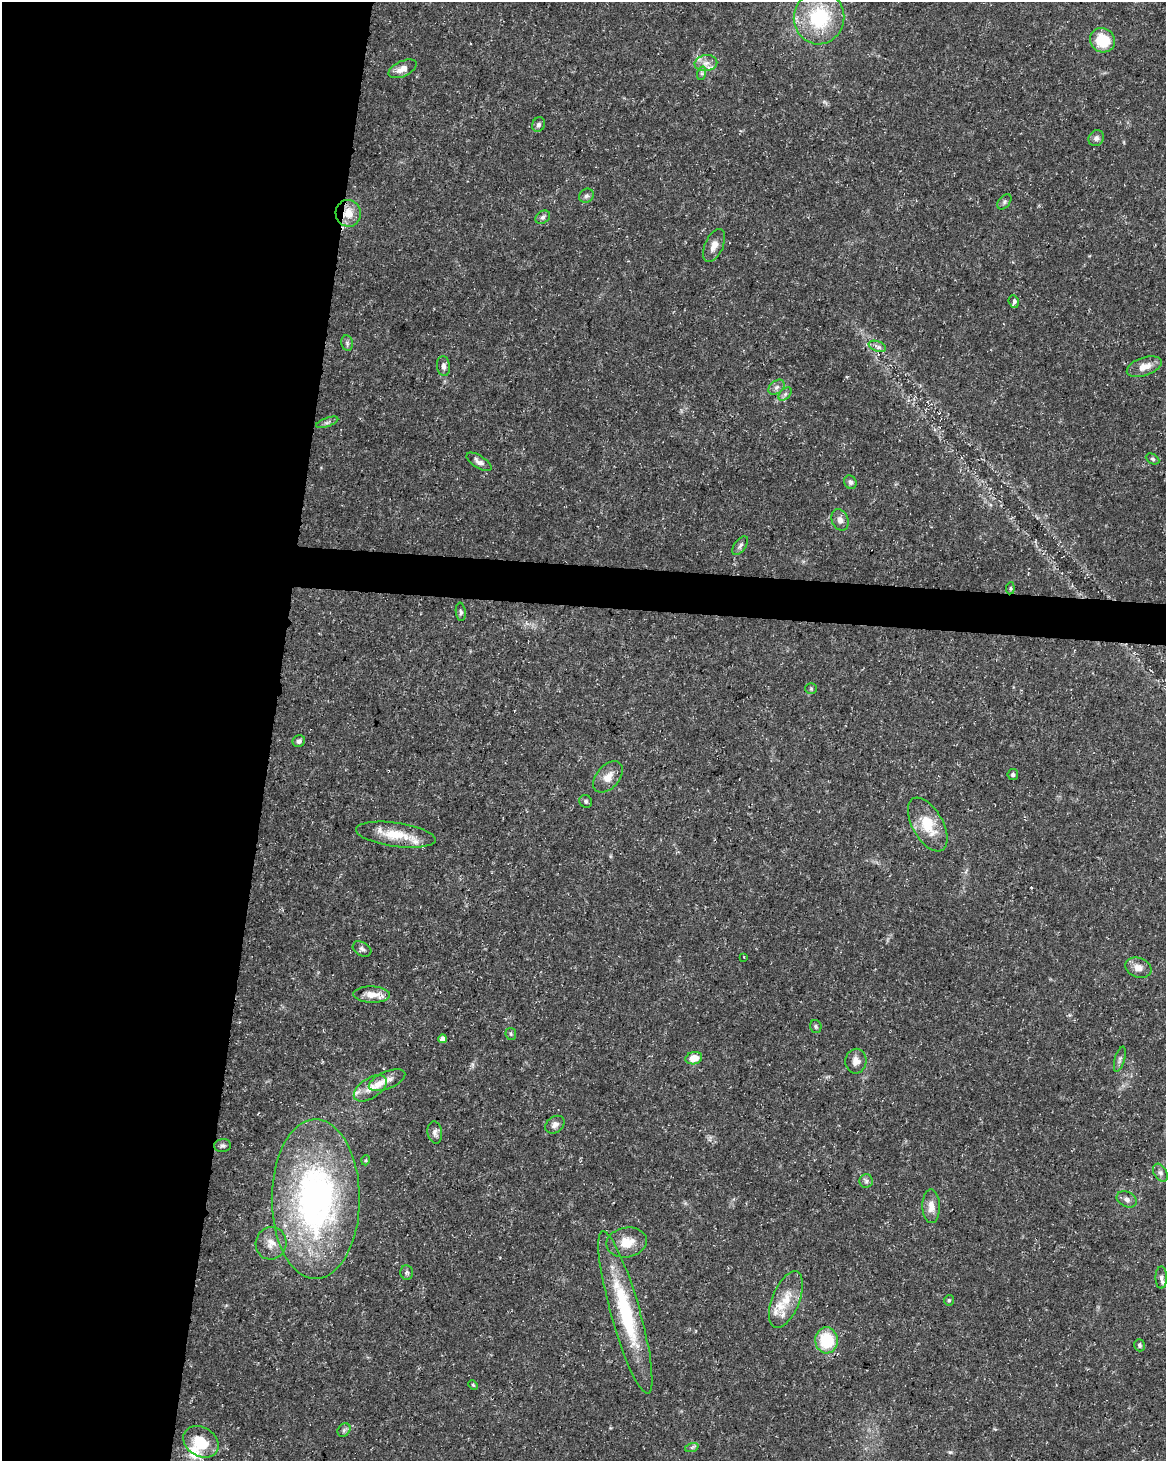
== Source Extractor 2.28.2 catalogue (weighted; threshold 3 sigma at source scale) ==
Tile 5 of 4 x 3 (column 1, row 2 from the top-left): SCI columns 1-1164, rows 1684-3142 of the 4663 x 4883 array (HDU 1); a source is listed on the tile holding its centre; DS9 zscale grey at full resolution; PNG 1168 x 1463 px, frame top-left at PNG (2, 2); each listed source drawn as its Kron ellipse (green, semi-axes under 4 px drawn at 4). Shown black and unused: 25% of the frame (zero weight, under 3 of 5 exposures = <1% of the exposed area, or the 3 px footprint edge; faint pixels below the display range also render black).
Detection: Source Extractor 2.28.2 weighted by HDU 2 'WHT'; one run over the whole footprint, this tile lists its part. Background 0.031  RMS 0.0025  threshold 0.0113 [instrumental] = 3 sigma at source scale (4.5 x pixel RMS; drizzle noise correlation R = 1.50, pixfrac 1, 0.0396/0.0396 arcsec/px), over >= 5 px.
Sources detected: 75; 7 inside a brighter listed object's ellipse — not listed separately; the other 68 listed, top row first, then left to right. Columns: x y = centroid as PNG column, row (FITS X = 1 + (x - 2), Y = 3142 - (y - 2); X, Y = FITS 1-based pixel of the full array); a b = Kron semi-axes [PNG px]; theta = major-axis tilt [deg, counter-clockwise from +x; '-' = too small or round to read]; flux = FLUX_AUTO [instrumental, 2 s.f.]
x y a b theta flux
819 18 27 25 85 18
1102 40 13 12 - 8.4
706 63 11 8 9 1.7
402 69 15 7 24 2.3
702 73 7 4 72 0.52
538 125 7 6 - 0.71
1096 138 8 7 - 0.99
586 196 8 6 40 0.75
1004 202 9 5 50 0.62
348 213 13 12 - 3.8
543 217 8 6 34 0.76
714 245 18 9 65 2.2
1014 302 6 5 - 0.63
347 343 8 6 -79 0.59
877 346 9 5 -18 0.84
443 366 10 6 -84 1.1
1144 367 18 9 19 3.1
776 387 9 6 40 0.95
785 394 8 5 45 0.65
327 422 11 4 20 0.67
1152 459 7 5 -27 0.5
479 462 14 6 -32 1.2
850 482 7 6 - 0.72
840 520 11 8 -66 1.4
740 546 11 5 53 0.76
1010 588 6 4 84 0.37
461 612 9 5 -83 0.62
811 688 5 5 - 0.34
299 741 6 5 - 0.82
1013 775 5 5 - 0.57
608 777 18 11 49 2.9
586 801 6 6 - 0.59
928 824 29 15 -60 8
396 835 40 12 -8 6.8
362 949 10 7 -30 0.82
744 957 3 2 - 0.29
1138 968 13 10 -20 2.3
372 995 18 8 -1 3.3
816 1026 6 5 - 0.43
511 1034 6 5 - 0.44
443 1039 4 4 - 1.6
694 1058 8 6 11 2.9
1120 1059 13 5 74 0.82
856 1061 12 10 88 2
387 1080 19 8 23 2.1
370 1088 18 10 33 3.1
555 1125 10 8 37 1.2
435 1132 11 7 -81 1.1
223 1146 8 6 10 0.66
366 1160 5 3 - 0.25
1160 1173 10 6 -59 0.83
866 1181 6 6 - 0.65
316 1199 80 44 -90 84
1127 1199 10 7 -27 1
931 1206 17 9 -89 2.4
627 1242 20 15 10 4.5
271 1243 16 15 - 3.2
407 1273 7 6 - 0.56
1161 1277 11 5 89 0.98
786 1300 30 14 68 6.5
949 1300 5 4 - 0.37
625 1312 84 14 -74 23
826 1340 13 11 -87 10
1140 1345 6 5 - 0.55
473 1385 5 3 - 0.28
344 1430 7 6 - 0.64
201 1442 19 14 -32 7.3
692 1447 7 4 19 0.5
Overlapping masked pixels (flux is a lower limit): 1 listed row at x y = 348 213